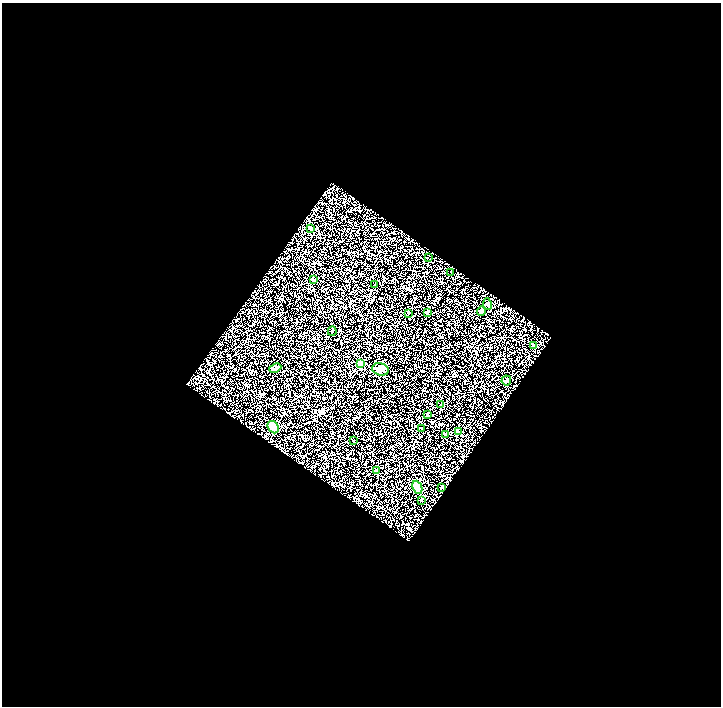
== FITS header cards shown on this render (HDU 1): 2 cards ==
NAXIS1  =                 1438
NAXIS2  =                 1408

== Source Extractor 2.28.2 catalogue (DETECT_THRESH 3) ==
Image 1438 x 1408 px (HDU 1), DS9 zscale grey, zoomed out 1/2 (1 PNG px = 2 x 2 image px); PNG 723 x 708 px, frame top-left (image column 2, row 1407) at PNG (2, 3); each listed source drawn as its Kron ellipse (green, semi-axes under 4 px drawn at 4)
Background 0.74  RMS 0.27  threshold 0.802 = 3 sigma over >= 5 px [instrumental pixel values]
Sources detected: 26; all 26 listed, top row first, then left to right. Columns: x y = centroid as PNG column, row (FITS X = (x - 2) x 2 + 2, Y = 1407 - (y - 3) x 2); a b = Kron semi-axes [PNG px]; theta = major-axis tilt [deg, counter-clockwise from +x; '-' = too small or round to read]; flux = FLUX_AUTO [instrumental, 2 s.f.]
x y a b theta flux
311 228 3 3 - 110
428 257 2 1 - 13
451 272 2 1 - 32
313 279 3 2 - 33
375 285 2 2 - 110
487 304 6 3 -81 81
481 311 4 3 - 190
427 313 3 3 - 56
409 314 2 2 - 29
332 331 4 2 - 32
533 345 3 2 - 34
360 364 3 3 - 4400
275 368 6 3 25 83
380 369 8 6 -17 210
506 380 5 4 - 63
441 405 3 2 - 31
428 415 4 2 - 42
273 427 6 5 - 480
421 428 2 2 - 32
458 431 3 2 - 32
446 435 4 4 - 75
353 441 3 2 - 19
376 471 3 2 - 28
417 487 7 4 -67 510
441 487 3 2 - 25
421 500 2 2 - 46